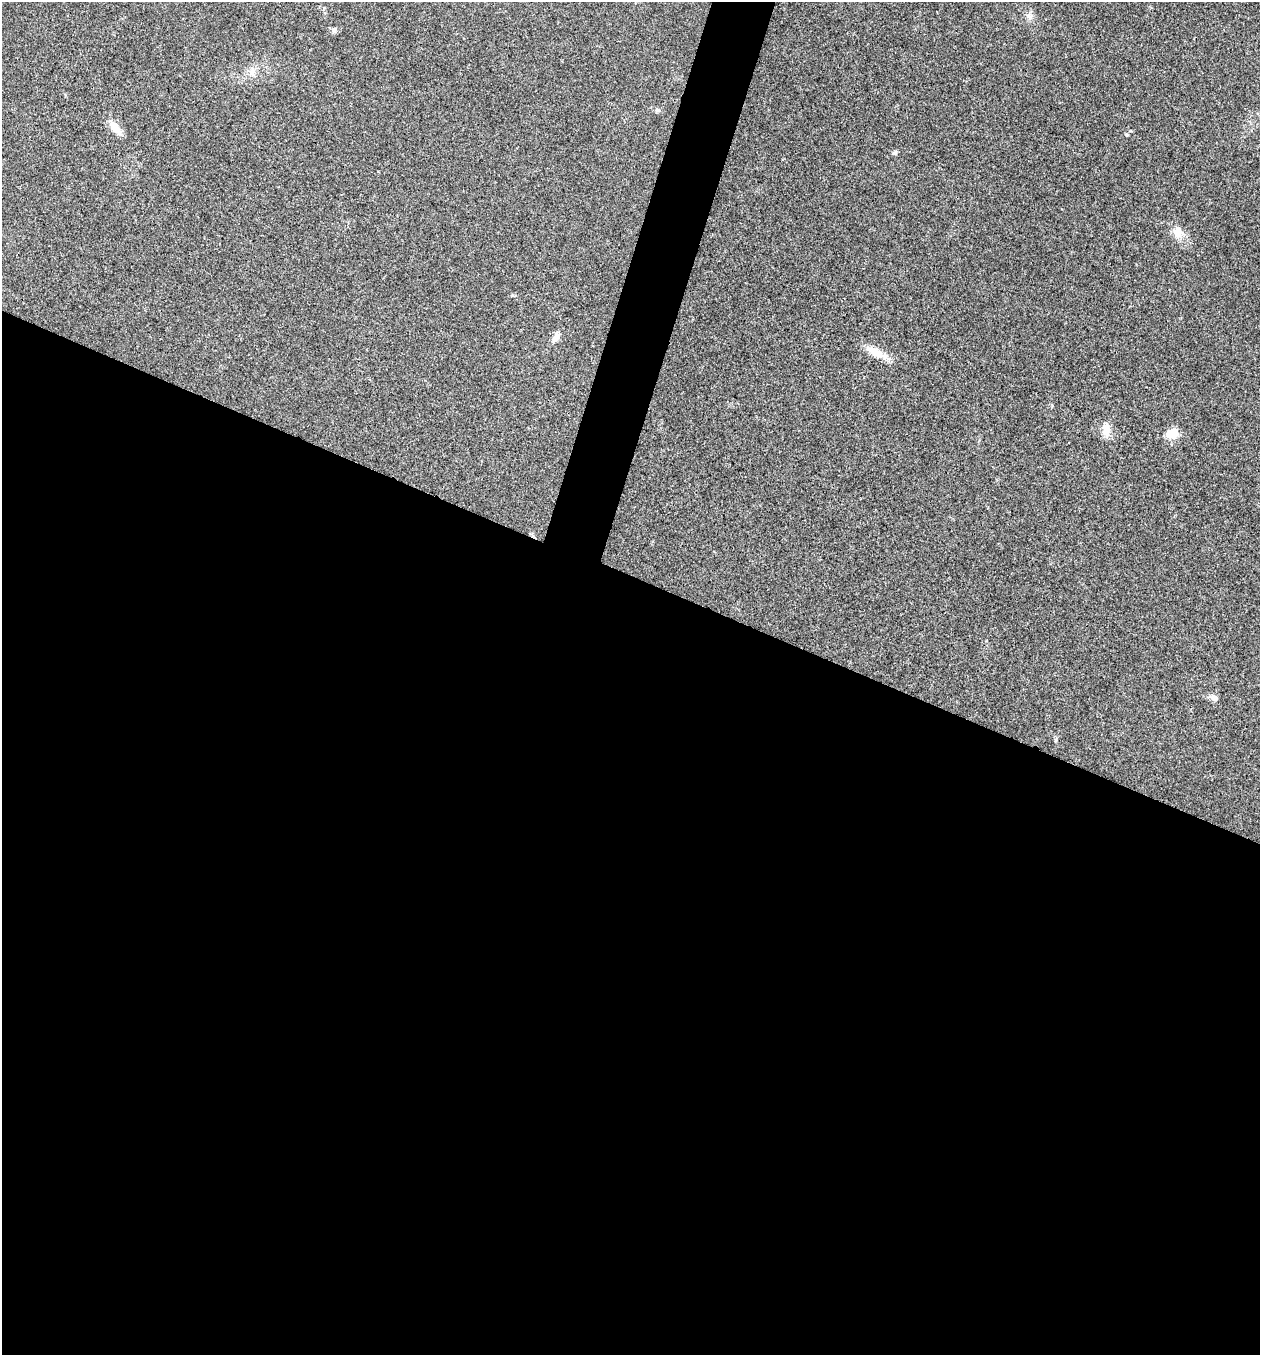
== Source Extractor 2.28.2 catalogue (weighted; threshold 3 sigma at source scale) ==
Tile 14 of 4 x 4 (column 2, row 4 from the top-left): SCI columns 1525-2782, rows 3-1355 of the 5432 x 5418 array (HDU 1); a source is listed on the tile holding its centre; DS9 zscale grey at full resolution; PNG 1262 x 1357 px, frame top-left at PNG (2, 2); no overlay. Shown black and unused: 59% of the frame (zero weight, under 3 of 4 exposures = <1% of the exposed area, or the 3 px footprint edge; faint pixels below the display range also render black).
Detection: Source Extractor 2.28.2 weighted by HDU 2 'WHT'; one run over the whole footprint, this tile lists its part. Background 0.0224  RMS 0.0041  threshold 0.0183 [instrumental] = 3 sigma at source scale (4.5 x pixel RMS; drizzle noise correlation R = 1.50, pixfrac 1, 0.05/0.05 arcsec/px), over >= 5 px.
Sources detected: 13; all 13 listed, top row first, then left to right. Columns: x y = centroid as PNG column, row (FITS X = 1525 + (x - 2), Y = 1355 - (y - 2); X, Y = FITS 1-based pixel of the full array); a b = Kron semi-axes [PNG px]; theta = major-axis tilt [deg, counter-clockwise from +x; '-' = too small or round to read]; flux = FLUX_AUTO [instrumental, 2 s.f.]
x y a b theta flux
1029 16 10 5 -26 1.4
334 30 7 5 46 0.89
252 72 11 8 65 2.5
657 110 5 5 - 0.67
115 128 19 9 -55 4.5
1126 135 6 4 -2 0.45
895 152 7 5 89 0.76
1178 232 15 12 75 4
556 337 15 7 54 2.4
875 352 27 10 -29 6.5
1106 430 21 9 -79 3.8
1172 433 15 11 32 5.6
1215 698 9 7 -28 1.8
Unlisted compact peaks at least as high as the median listed source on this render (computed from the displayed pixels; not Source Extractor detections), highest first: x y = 1056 740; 512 295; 1052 405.